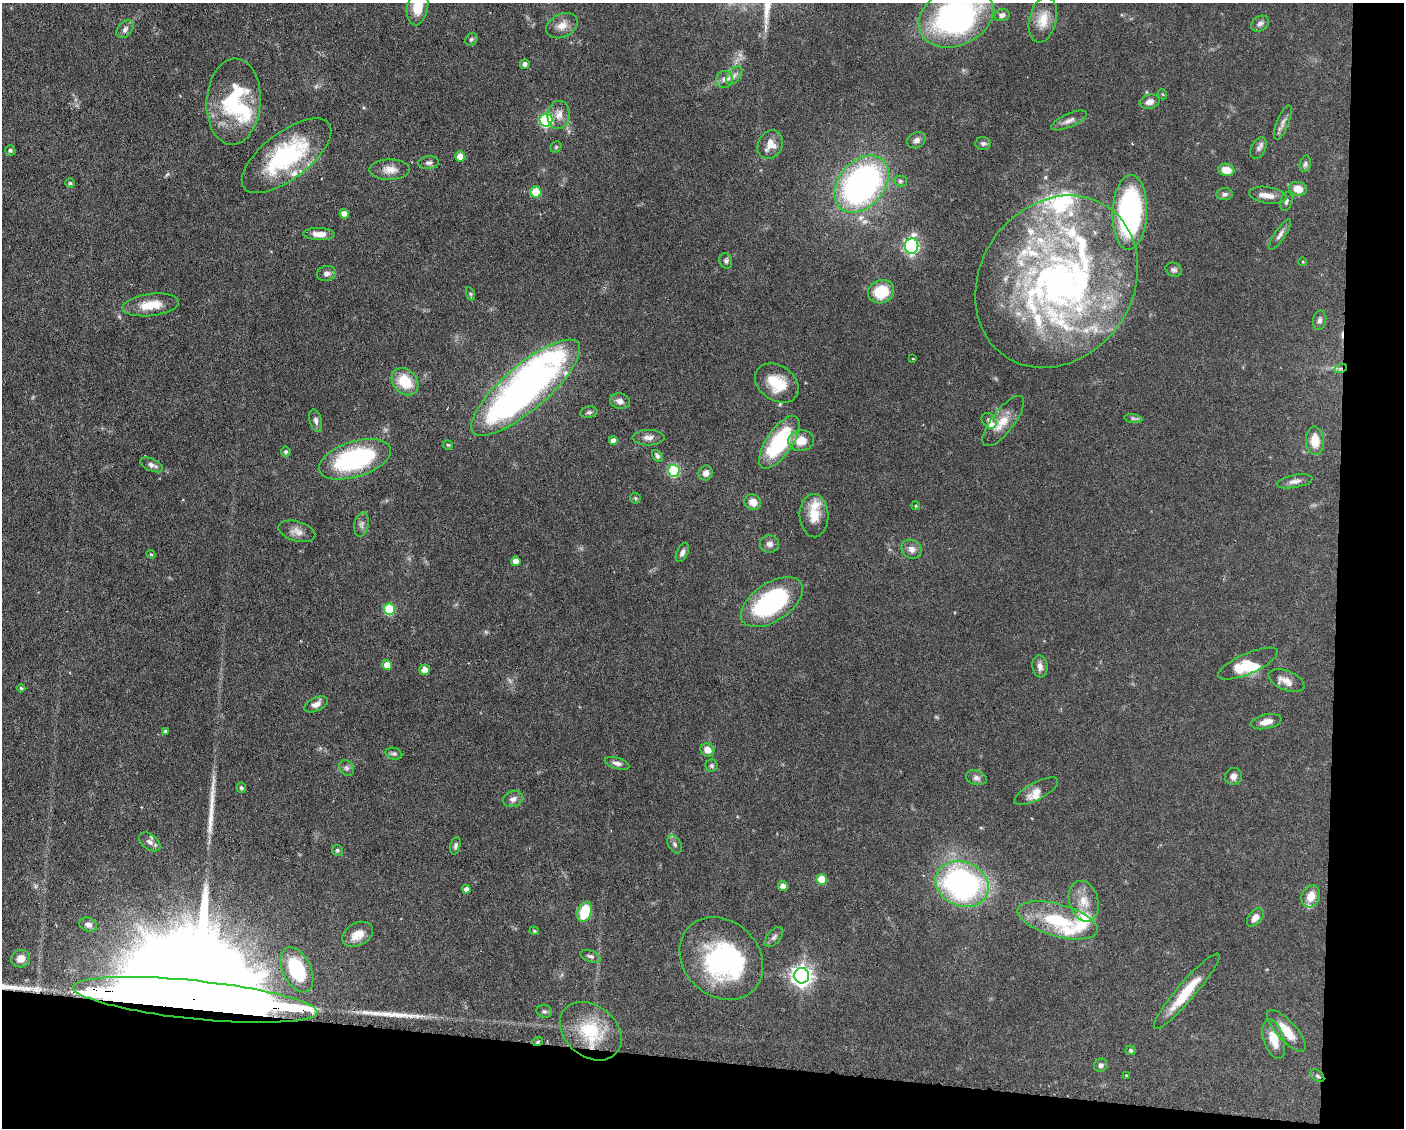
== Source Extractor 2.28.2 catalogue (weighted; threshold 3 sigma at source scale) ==
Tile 12 of 3 x 4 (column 3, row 4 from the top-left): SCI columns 2914-4315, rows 1-1126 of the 4529 x 4503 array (HDU 1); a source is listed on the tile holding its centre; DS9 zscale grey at full resolution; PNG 1406 x 1130 px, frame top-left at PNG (2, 3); each listed source drawn as its Kron ellipse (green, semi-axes under 4 px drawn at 4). Shown black and unused: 11% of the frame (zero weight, under 3 of 6 exposures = <1% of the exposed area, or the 3 px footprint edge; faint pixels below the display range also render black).
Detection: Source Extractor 2.28.2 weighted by HDU 2 'WHT'; one run over the whole footprint, this tile lists its part. Background 0.0625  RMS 0.0034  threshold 0.0138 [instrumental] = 3 sigma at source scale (4.09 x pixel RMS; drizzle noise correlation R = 1.36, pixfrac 0.8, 0.05/0.05 arcsec/px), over >= 5 px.
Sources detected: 172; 2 too faint to see at this stretch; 5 inside a brighter object's white glare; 1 cosmic-ray / hot-pixel residue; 3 long thin detections or spike segments (spike, bleed or trail) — neither listed nor drawn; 20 inside a brighter listed object's ellipse — not listed separately; the other 141 listed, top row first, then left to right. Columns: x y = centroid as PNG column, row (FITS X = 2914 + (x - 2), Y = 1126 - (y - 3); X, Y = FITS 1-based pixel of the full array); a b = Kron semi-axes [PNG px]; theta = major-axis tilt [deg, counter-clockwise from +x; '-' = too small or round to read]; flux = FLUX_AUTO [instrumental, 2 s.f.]
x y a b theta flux
418 7 18 10 80 7.3
1002 15 8 5 15 1
956 17 39 28 24 80
1043 20 23 13 76 5.5
1260 24 9 7 32 1.2
562 26 16 11 27 3.1
125 29 10 7 49 1.3
471 39 7 5 44 0.63
525 64 5 4 - 1.2
734 75 10 6 53 1.4
724 79 8 8 - 1.5
1162 94 5 3 - 0.28
234 102 43 27 86 26
1150 102 10 7 17 2
559 115 14 11 82 2.9
546 120 6 6 - 38
1069 120 19 6 23 1.9
1283 122 18 6 68 1.6
917 140 10 7 28 1.3
983 143 7 6 - 0.83
770 145 15 12 63 3.6
556 147 6 5 - 0.45
1259 148 12 7 62 1.2
10 150 5 5 - 0.61
286 156 53 23 37 33
460 156 5 5 - 3.9
429 163 10 6 5 1.1
1305 164 8 5 79 0.76
390 170 20 10 1 3.2
1226 170 8 6 -9 3.9
900 181 6 5 - 0.7
70 183 5 5 - 0.46
862 184 32 23 49 99
1298 189 9 7 -13 3.8
536 192 6 5 - 8.6
1225 194 8 6 6 0.81
1268 195 19 8 -10 2.6
1286 201 10 5 73 0.83
1130 212 37 17 88 64
344 214 5 4 - 2.3
319 234 15 6 -2 2.8
1280 234 17 5 57 1.3
912 246 8 6 85 71
726 261 8 6 -73 0.83
1303 262 4 3 - 0.24
1174 270 8 7 - 0.87
326 273 10 7 11 1.4
1057 282 91 76 55 140
881 292 13 11 22 10
471 294 7 4 -70 0.51
151 305 28 11 7 6.4
1320 320 10 6 78 0.97
913 359 4 2 - 0.22
1340 369 7 4 19 0.7
405 382 15 11 -47 8.8
777 383 24 17 -34 9.9
526 388 69 22 41 140
620 401 10 7 -12 1.7
589 412 9 5 9 0.7
1133 419 9 4 -9 0.66
316 421 11 6 -75 1.2
989 421 8 6 -51 1.3
1003 421 30 11 52 5.4
648 438 16 7 0 2
613 441 4 4 - 2.2
801 441 13 10 5 5
1315 441 14 9 -87 5.1
779 442 30 13 56 27
448 445 5 4 - 0.38
286 452 5 5 - 0.66
657 456 6 4 -54 0.82
355 459 37 17 17 40
152 465 12 6 -24 1.3
674 471 6 6 - 29
706 473 7 7 - 1.7
1295 481 18 6 11 1.7
635 498 5 5 - 0.47
753 502 8 7 - 3.3
916 506 4 3 - 0.32
814 516 22 14 -88 5.9
361 524 12 7 79 1.4
297 531 19 10 -16 2.6
770 544 9 8 - 1.5
911 549 10 9 - 2
682 552 10 5 66 1.2
151 554 4 4 - 0.35
516 561 5 4 - 2.6
772 602 35 19 34 42
389 609 6 5 - 17
1248 664 32 10 24 7.9
387 665 5 5 - 3.7
1040 666 11 7 -82 1.6
425 670 5 5 - 2.7
1286 681 19 9 -22 2.9
21 688 4 4 - 0.41
316 704 12 6 24 1.9
1266 722 16 7 12 2.6
165 731 4 3 - 0.53
707 750 7 6 - 2.6
394 754 8 6 -15 0.73
617 763 13 5 -17 1.4
712 766 6 6 - 0.63
347 768 8 6 -51 0.92
1234 776 9 8 - 1.6
976 778 11 7 -16 1.3
241 788 5 5 - 0.7
1036 791 24 8 28 2.7
513 799 10 8 20 1.5
150 842 12 7 -37 1.5
675 844 10 6 -59 0.94
455 846 9 5 77 0.8
337 850 6 5 - 0.75
822 879 5 5 - 6.5
962 884 27 22 -24 83
783 886 5 4 - 2
466 889 4 4 - 1
1311 896 11 9 64 3.5
1084 901 21 14 -73 5.5
585 912 10 7 72 11
1255 917 10 6 51 2.2
1058 920 41 16 -15 19
88 925 9 7 -18 1.4
534 931 5 4 - 0.46
357 934 16 11 29 4.2
774 937 12 6 49 1.1
591 956 10 5 -19 0.89
21 959 9 8 - 2.4
721 959 45 37 -44 49
297 970 24 14 -64 17
802 976 8 7 - 180
1187 991 49 9 49 11
195 1000 123 19 -6 39000
544 1011 8 6 -20 0.7
591 1031 34 25 -39 16
1286 1031 27 9 -48 6.1
1274 1039 20 10 -73 5.5
538 1041 5 3 - 0.38
1131 1050 5 5 - 0.61
1101 1065 7 6 - 1
1126 1075 3 2 - 0.24
1317 1076 8 5 -41 0.67
Overlapping masked pixels (flux is a lower limit): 4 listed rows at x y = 1340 369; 195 1000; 538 1041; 1317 1076
Isophote crosses this tile's border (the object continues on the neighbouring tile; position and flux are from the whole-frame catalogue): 2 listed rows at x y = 418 7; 956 17